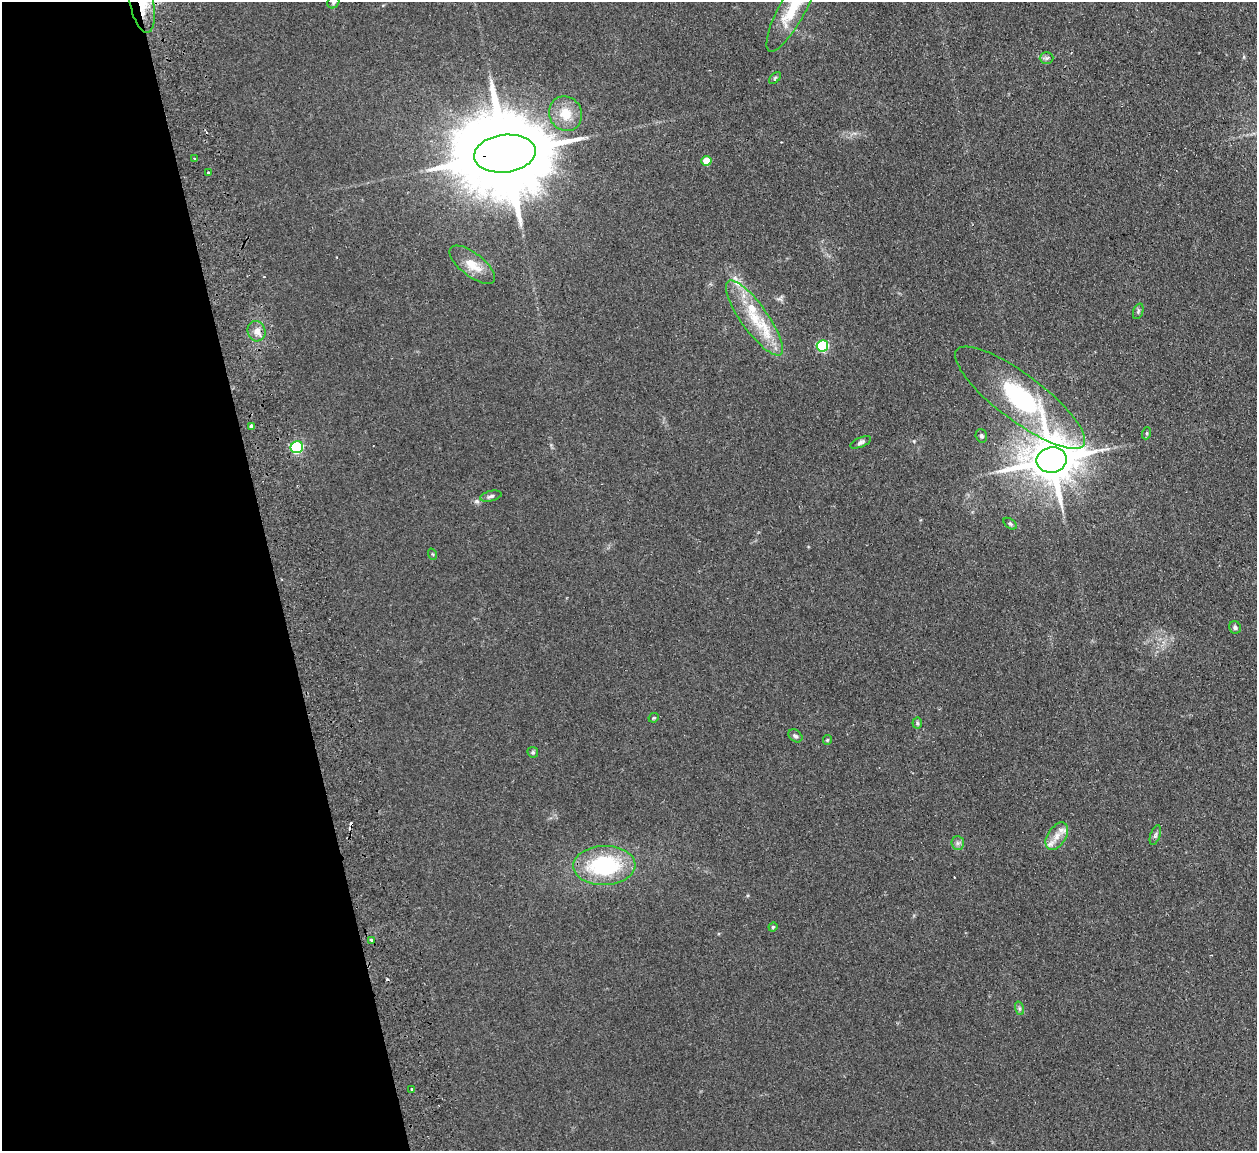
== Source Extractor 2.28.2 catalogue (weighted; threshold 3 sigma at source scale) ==
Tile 5 of 4 x 4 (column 1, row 2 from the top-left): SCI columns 58-1312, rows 2458-3606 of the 5132 x 5031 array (HDU 1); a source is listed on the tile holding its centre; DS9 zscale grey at full resolution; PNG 1259 x 1153 px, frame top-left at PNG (2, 2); each listed source drawn as its Kron ellipse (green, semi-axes under 4 px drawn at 4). Shown black and unused: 22% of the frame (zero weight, under 2 of 3 exposures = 3% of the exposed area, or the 3 px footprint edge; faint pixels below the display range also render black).
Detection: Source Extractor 2.28.2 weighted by HDU 2 'WHT'; one run over the whole footprint, this tile lists its part. Background 0.136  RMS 0.011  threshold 0.0505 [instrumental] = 3 sigma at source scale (4.5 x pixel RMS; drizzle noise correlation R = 1.50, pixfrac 1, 0.05/0.05 arcsec/px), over >= 5 px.
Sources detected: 48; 5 cosmic-ray / hot-pixel residue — neither listed nor drawn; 4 inside a brighter listed object's ellipse — not listed separately; the other 39 listed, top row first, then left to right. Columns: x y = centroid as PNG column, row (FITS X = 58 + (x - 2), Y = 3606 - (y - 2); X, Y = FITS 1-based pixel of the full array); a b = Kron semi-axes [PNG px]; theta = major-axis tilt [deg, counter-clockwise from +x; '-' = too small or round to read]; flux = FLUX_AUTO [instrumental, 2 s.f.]
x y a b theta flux
333 2 6 5 - 1.9
142 3 29 12 -78 30
792 9 48 13 61 44
1047 58 7 5 0 2.2
775 78 7 4 46 1.7
566 114 18 16 -58 22
505 154 31 19 7 23000
195 159 3 3 - 3
706 161 5 5 - 19
208 173 3 3 - 3.1
472 265 27 11 -38 18
1138 311 8 5 71 2
754 318 45 13 -54 46
257 331 10 9 - 7.8
822 346 6 5 - 110
1020 398 79 23 -37 140
252 426 3 3 - 140
1147 433 6 4 72 1.4
981 436 7 5 -73 2.4
861 442 11 4 23 3.1
297 447 6 6 - 130
1052 460 15 12 10 5100
491 496 11 5 13 2.8
1010 524 7 4 -37 2.1
432 554 6 3 -70 1
1235 627 6 5 - 2.6
654 718 5 4 - 1.2
917 723 5 5 - 1.7
795 736 8 5 -37 2.7
827 740 5 4 - 1.2
533 752 6 5 - 1.6
1155 835 10 5 71 2.7
1057 836 15 9 57 11
958 843 7 6 - 3
604 866 31 19 2 97
773 927 4 4 - 1.2
371 940 4 3 - 3.2
1019 1008 7 4 -72 2.2
412 1089 3 2 - 1.3
Overlapping masked pixels (flux is a lower limit): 3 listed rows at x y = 142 3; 505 154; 257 331
Isophote crosses this tile's border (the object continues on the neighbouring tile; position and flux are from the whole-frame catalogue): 3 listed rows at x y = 333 2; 142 3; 792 9